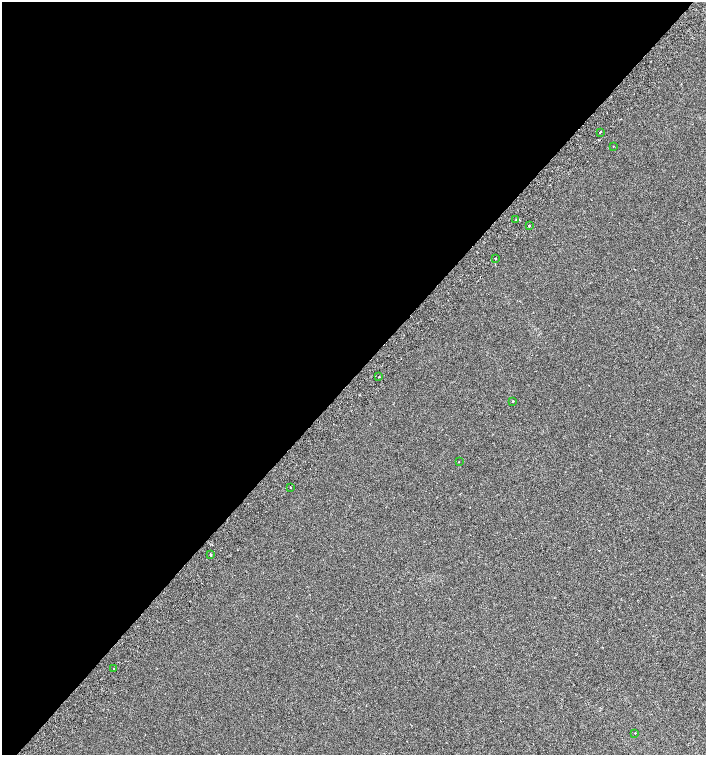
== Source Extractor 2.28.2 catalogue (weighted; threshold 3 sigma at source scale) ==
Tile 5 of 4 x 4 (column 1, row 2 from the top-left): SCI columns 269-1676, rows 3056-4561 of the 6105 x 6114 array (HDU 1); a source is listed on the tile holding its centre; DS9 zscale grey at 2 x 2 block average (1 PNG px = mean of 2 x 2 image px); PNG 708 x 757 px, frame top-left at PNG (2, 2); each listed source drawn as its Kron ellipse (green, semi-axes under 4 px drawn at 4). Shown black and unused: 50% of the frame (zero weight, under 2 of 3 exposures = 3% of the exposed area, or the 3 px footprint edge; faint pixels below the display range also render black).
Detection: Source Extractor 2.28.2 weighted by HDU 2 'WHT'; one run over the whole footprint, this tile lists its part. Background 0.00142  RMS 0.0035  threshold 0.0155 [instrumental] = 3 sigma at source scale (4.5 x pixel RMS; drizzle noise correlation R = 1.50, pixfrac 1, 0.0396/0.0396 arcsec/px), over >= 5 px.
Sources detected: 13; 1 cosmic-ray / hot-pixel residue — neither listed nor drawn; the other 12 listed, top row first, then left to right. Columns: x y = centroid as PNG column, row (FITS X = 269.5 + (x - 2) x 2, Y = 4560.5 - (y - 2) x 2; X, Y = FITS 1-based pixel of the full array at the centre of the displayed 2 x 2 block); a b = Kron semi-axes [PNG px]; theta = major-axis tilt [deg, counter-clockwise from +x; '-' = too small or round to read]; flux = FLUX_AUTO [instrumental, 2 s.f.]
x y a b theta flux
600 132 2 2 - 0.69
613 146 2 2 - 0.37
515 220 2 2 - 0.28
529 226 2 2 - 3.3
495 258 2 2 - 1.8
379 377 2 2 - 1.1
513 401 2 2 - 0.88
459 462 2 2 - 0.28
290 487 2 2 - 1.4
210 554 2 2 - 0.74
113 668 2 2 - 2.3
635 733 2 2 - 0.62
Diffuse or blended objects may show on this block-average render without a row.